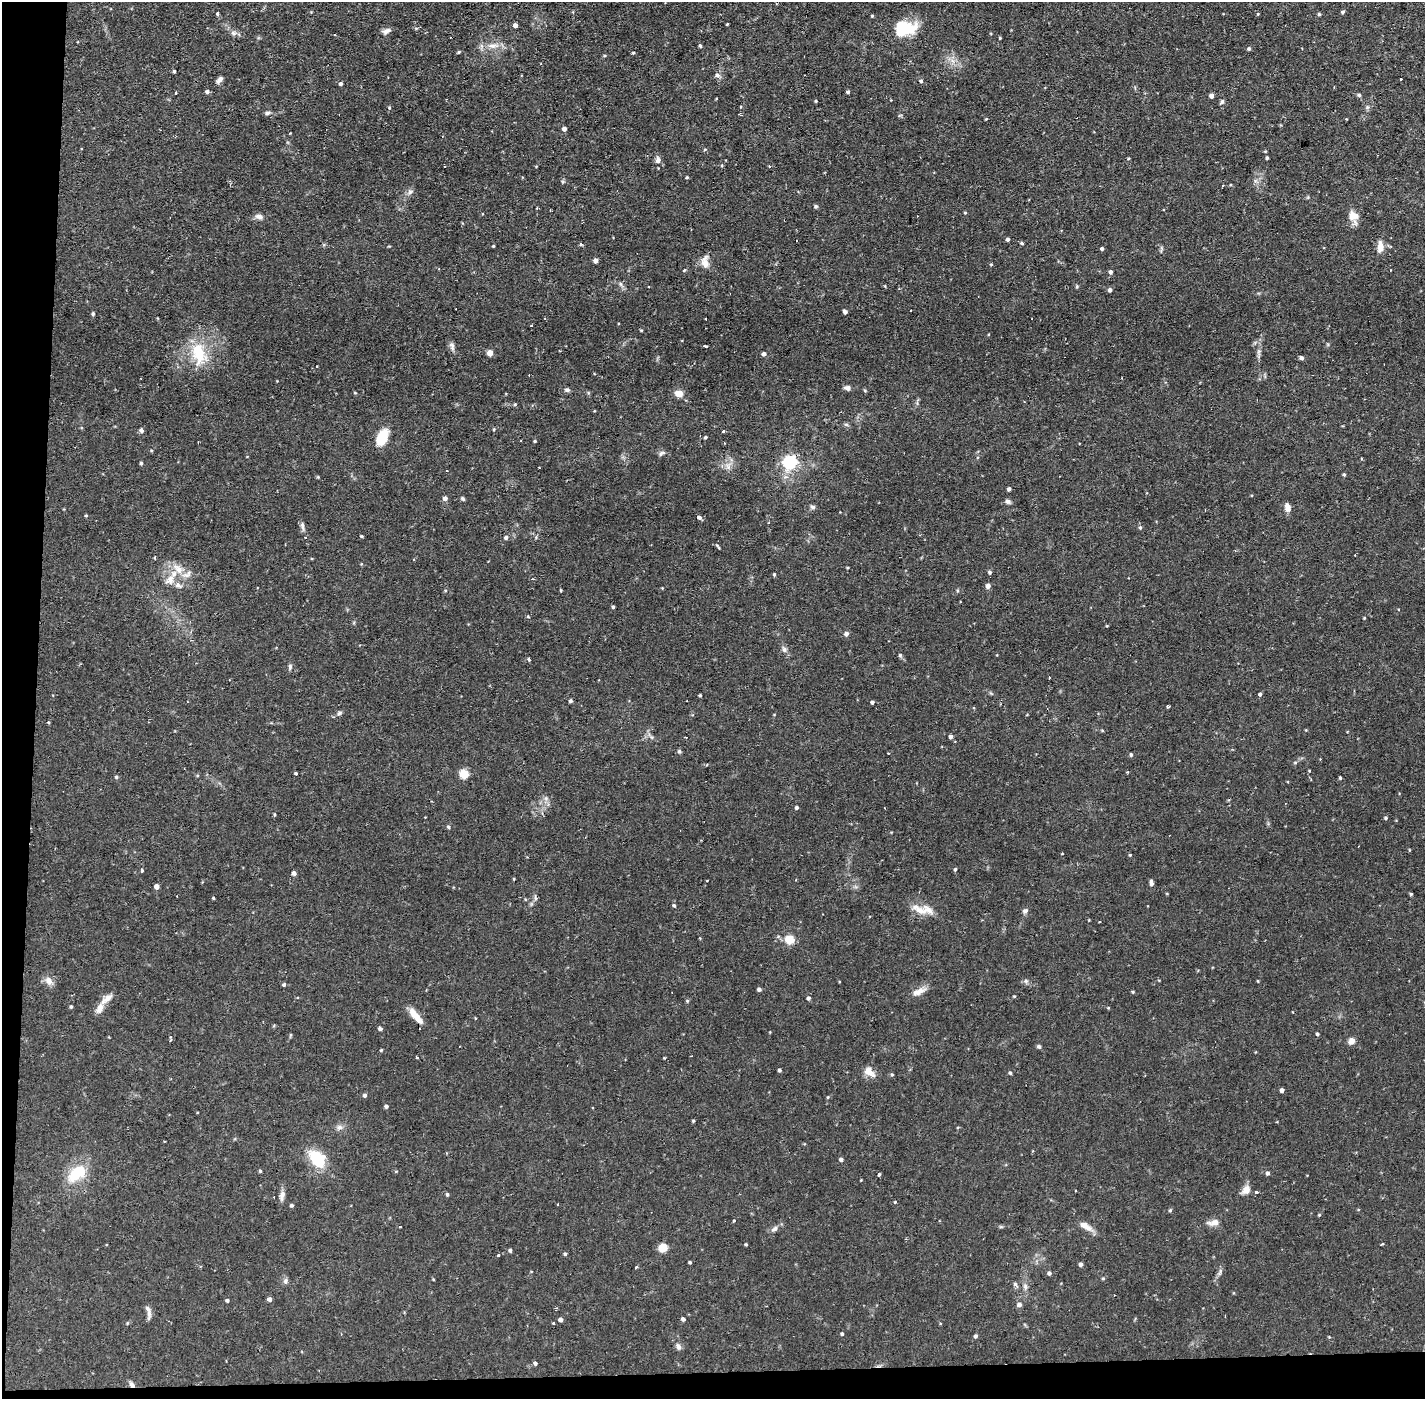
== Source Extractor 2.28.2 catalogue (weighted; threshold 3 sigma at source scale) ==
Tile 7 of 3 x 3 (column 1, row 3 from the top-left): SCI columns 1-1423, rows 53-1449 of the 4268 x 4298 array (HDU 1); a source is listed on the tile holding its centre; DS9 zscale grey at full resolution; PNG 1427 x 1401 px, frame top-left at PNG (2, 2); no overlay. Shown black and unused: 4% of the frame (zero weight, under 2 of 3 exposures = <1% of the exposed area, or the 3 px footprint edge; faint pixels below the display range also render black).
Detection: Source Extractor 2.28.2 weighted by HDU 2 'WHT'; one run over the whole footprint, this tile lists its part. Background 0.0738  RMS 0.006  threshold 0.0271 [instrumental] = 3 sigma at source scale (4.5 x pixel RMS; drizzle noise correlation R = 1.50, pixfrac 1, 0.05/0.05 arcsec/px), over >= 5 px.
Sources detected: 259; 14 cosmic-ray / hot-pixel residue — not listed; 3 inside a brighter listed object's ellipse — not listed separately; the other 242 listed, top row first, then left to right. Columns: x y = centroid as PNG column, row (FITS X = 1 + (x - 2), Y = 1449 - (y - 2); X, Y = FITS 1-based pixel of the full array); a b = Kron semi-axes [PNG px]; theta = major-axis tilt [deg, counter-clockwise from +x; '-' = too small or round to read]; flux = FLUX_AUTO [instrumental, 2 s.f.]
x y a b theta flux
1343 12 4 4 - 1.1
218 14 3 3 - 6.1
1258 14 5 3 - 0.52
1319 14 4 4 - 1.1
872 16 3 3 - 0.69
727 24 3 3 - 0.7
515 25 4 4 - 2.2
904 28 25 15 9 23
387 31 12 6 24 2.3
233 33 8 6 -20 1.9
334 34 2 2 - 0.49
1000 38 4 3 - 0.53
493 46 18 6 4 5
700 46 4 4 - 0.92
1249 49 5 4 - 0.91
459 52 4 4 - 0.65
633 53 4 3 - 0.79
953 61 7 5 -45 2.3
174 71 4 3 - 0.8
717 75 6 5 - 1.9
1401 79 3 3 - 2.2
219 80 8 5 54 2.6
921 81 4 4 - 1
341 84 4 4 - 1.2
207 91 5 4 - 1.3
848 92 3 3 - 1.1
176 93 3 2 - 0.99
1359 95 6 5 - 0.9
1212 96 4 4 - 2.7
816 101 4 3 - 0.6
1222 102 6 5 - 1.3
389 107 4 4 - 0.65
267 113 7 5 15 1.3
986 119 4 3 - 0.46
564 129 5 4 - 2.2
705 149 5 3 - 0.55
1265 151 4 3 - 0.53
1267 158 3 3 - 0.96
1128 159 4 3 - 0.52
658 160 10 7 88 2.4
769 167 3 3 - 0.8
687 177 4 4 - 0.58
1222 186 3 2 - 0.66
410 192 7 6 - 1.7
816 206 6 4 -20 0.86
537 208 3 2 - 0.89
965 213 4 3 - 0.64
259 216 10 6 -9 2.5
1353 216 13 11 -20 6.4
1007 239 4 4 - 1.5
1022 243 4 3 - 0.89
581 244 3 3 - 1.2
493 246 3 3 - 0.54
1380 247 14 7 87 5.1
1102 249 4 3 - 1.3
1161 249 10 3 82 0.91
596 261 4 4 - 2.4
705 262 17 9 88 4.9
991 264 4 4 - 0.6
684 270 4 3 - 0.59
1110 272 4 4 - 1.5
620 284 6 4 -88 1.1
648 286 3 2 - 0.51
885 286 5 3 - 0.5
1110 290 4 4 - 1.6
845 312 4 4 - 1.9
93 314 5 4 - 0.93
532 325 4 2 - 0.78
641 330 4 3 - 0.56
452 345 10 6 -71 2.1
705 346 3 3 - 3.6
198 353 27 14 -83 22
490 353 6 5 - 3.9
764 354 5 4 - 1.5
1301 358 5 5 - 1.3
316 366 3 2 - 0.67
847 388 8 6 -11 1.9
567 390 6 5 - 1.6
355 393 5 3 - 0.51
679 394 8 6 -13 6.2
515 404 4 4 - 0.73
594 411 4 2 - 0.4
846 424 7 4 -2 0.95
141 430 5 4 - 1.9
723 431 3 3 - 1.2
382 437 17 10 65 15
705 437 4 3 - 0.79
535 441 4 3 - 0.61
662 453 9 5 31 1.4
790 462 6 6 - 130
141 463 4 4 - 0.89
728 466 9 6 -70 2.8
1344 474 4 3 - 0.75
318 477 5 4 - 0.56
1009 489 4 3 - 1.3
445 498 5 4 - 2.2
463 499 5 5 - 0.94
1007 501 8 6 -21 1.5
813 507 7 6 - 1.5
1287 507 10 6 -74 3.8
86 515 4 3 - 0.55
699 517 6 5 - 1.6
302 526 13 5 -80 2
1140 527 5 4 - 0.98
362 536 4 2 - 0.74
506 537 5 5 - 1.4
1355 555 2 2 - 0.42
155 558 3 3 - 1.1
847 568 3 2 - 0.52
178 569 20 10 -39 8.5
990 572 4 4 - 1.2
774 574 4 3 - 0.84
532 579 4 3 - 0.85
170 580 19 11 54 7.8
988 586 4 4 - 2.9
662 588 3 3 - 0.44
560 590 3 3 - 1.8
613 607 3 3 - 0.92
1364 618 3 3 - 0.46
1107 626 3 3 - 0.46
846 634 5 5 - 1.9
784 649 9 6 -70 1.9
900 655 6 5 - 0.87
529 659 4 3 - 1.5
290 667 8 5 85 1.3
1049 678 3 2 - 1
1260 694 4 4 - 1.1
700 695 3 3 - 0.65
570 701 4 4 - 1.2
872 702 4 4 - 1.1
1168 707 4 3 - 1.2
339 713 7 5 37 1.2
48 722 4 4 - 0.58
1102 730 5 3 - 0.5
651 737 6 4 -70 1
951 737 4 4 - 1.7
679 751 6 5 - 0.99
1131 755 5 4 - 0.97
1295 763 6 4 1 0.69
296 773 4 3 - 0.61
464 774 5 5 - 27
116 777 5 4 - 0.85
1340 778 4 3 - 0.69
546 798 7 5 46 1.4
796 808 4 4 - 1.2
274 815 4 3 - 0.61
1386 818 4 3 - 0.92
448 827 5 4 - 0.9
1409 850 4 3 - 0.48
1130 855 4 3 - 0.61
955 869 4 4 - 0.88
141 870 3 3 - 2.4
294 873 5 4 - 1.7
514 879 4 3 - 0.42
1151 883 8 5 -85 1.7
156 886 4 4 - 3.4
1411 894 3 3 - 0.75
213 898 3 3 - 0.58
535 898 8 3 -77 1
674 905 5 4 - 0.81
921 911 18 9 -24 6.9
1025 911 8 6 40 1.7
789 939 13 11 -15 7.4
49 981 12 8 -46 3.9
1026 981 6 5 - 1.2
1258 981 3 3 - 0.5
284 984 4 4 - 1.1
759 989 4 4 - 1.8
919 991 20 8 25 4.7
1133 992 4 3 - 0.65
1014 996 4 3 - 0.52
808 998 4 4 - 1.5
107 999 20 7 39 4.6
687 1001 5 4 - 0.78
71 1007 4 4 - 0.85
1108 1008 4 3 - 0.44
416 1016 22 7 -51 7.3
475 1018 4 3 - 0.43
380 1029 5 4 - 1.3
1317 1034 4 4 - 0.92
1351 1041 9 7 26 2.7
1039 1047 5 5 - 1.1
381 1050 3 3 - 0.67
417 1058 3 2 - 1.2
779 1070 4 3 - 1.4
869 1072 16 9 -40 5.3
1010 1073 4 4 - 1
892 1075 5 3 - 0.64
1282 1090 4 4 - 2.2
365 1095 5 4 - 1.3
828 1097 4 4 - 0.57
386 1106 4 4 - 1.4
693 1121 4 3 - 0.69
339 1127 8 7 - 2.2
317 1159 18 13 -51 23
841 1159 4 4 - 1.5
260 1171 4 3 - 0.76
1267 1173 4 4 - 1.4
76 1174 27 15 40 20
879 1174 3 3 - 1.4
1246 1190 11 8 42 4.6
1256 1192 3 3 - 9.5
447 1194 4 4 - 0.94
282 1195 13 6 77 2.9
895 1202 3 3 - 0.52
291 1205 4 4 - 1.1
1170 1210 4 4 - 0.9
1319 1215 4 4 - 0.64
733 1221 3 3 - 1.5
1213 1222 18 8 8 3.9
1086 1226 19 7 -31 5.2
1001 1227 6 4 -18 0.71
774 1229 10 6 38 2.2
746 1244 3 3 - 0.66
1382 1244 4 2 - 0.62
663 1248 7 7 - 9.5
510 1250 4 4 - 1.2
565 1254 4 4 - 1.1
498 1255 3 3 - 3.3
690 1262 3 3 - 0.85
1081 1264 4 4 - 1.8
636 1267 3 3 - 1.8
1220 1272 11 4 70 1.6
1049 1273 4 4 - 1.3
1103 1278 4 4 - 0.67
433 1279 4 3 - 0.51
285 1281 9 5 90 1.7
1015 1285 3 3 - 3.4
1025 1286 8 6 -76 1.8
269 1299 4 4 - 2.3
227 1300 4 4 - 1
1019 1305 5 5 - 2.3
556 1308 3 2 - 0.78
149 1314 16 5 87 2.6
683 1319 4 4 - 1.7
560 1320 4 4 - 2.4
554 1323 3 3 - 1.9
842 1334 4 4 - 1
975 1336 4 4 - 1.3
678 1346 10 6 -61 2.2
535 1363 4 4 - 1.2
132 1384 8 6 -52 2.1
Overlapping masked pixels (flux is a lower limit): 1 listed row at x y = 132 1384